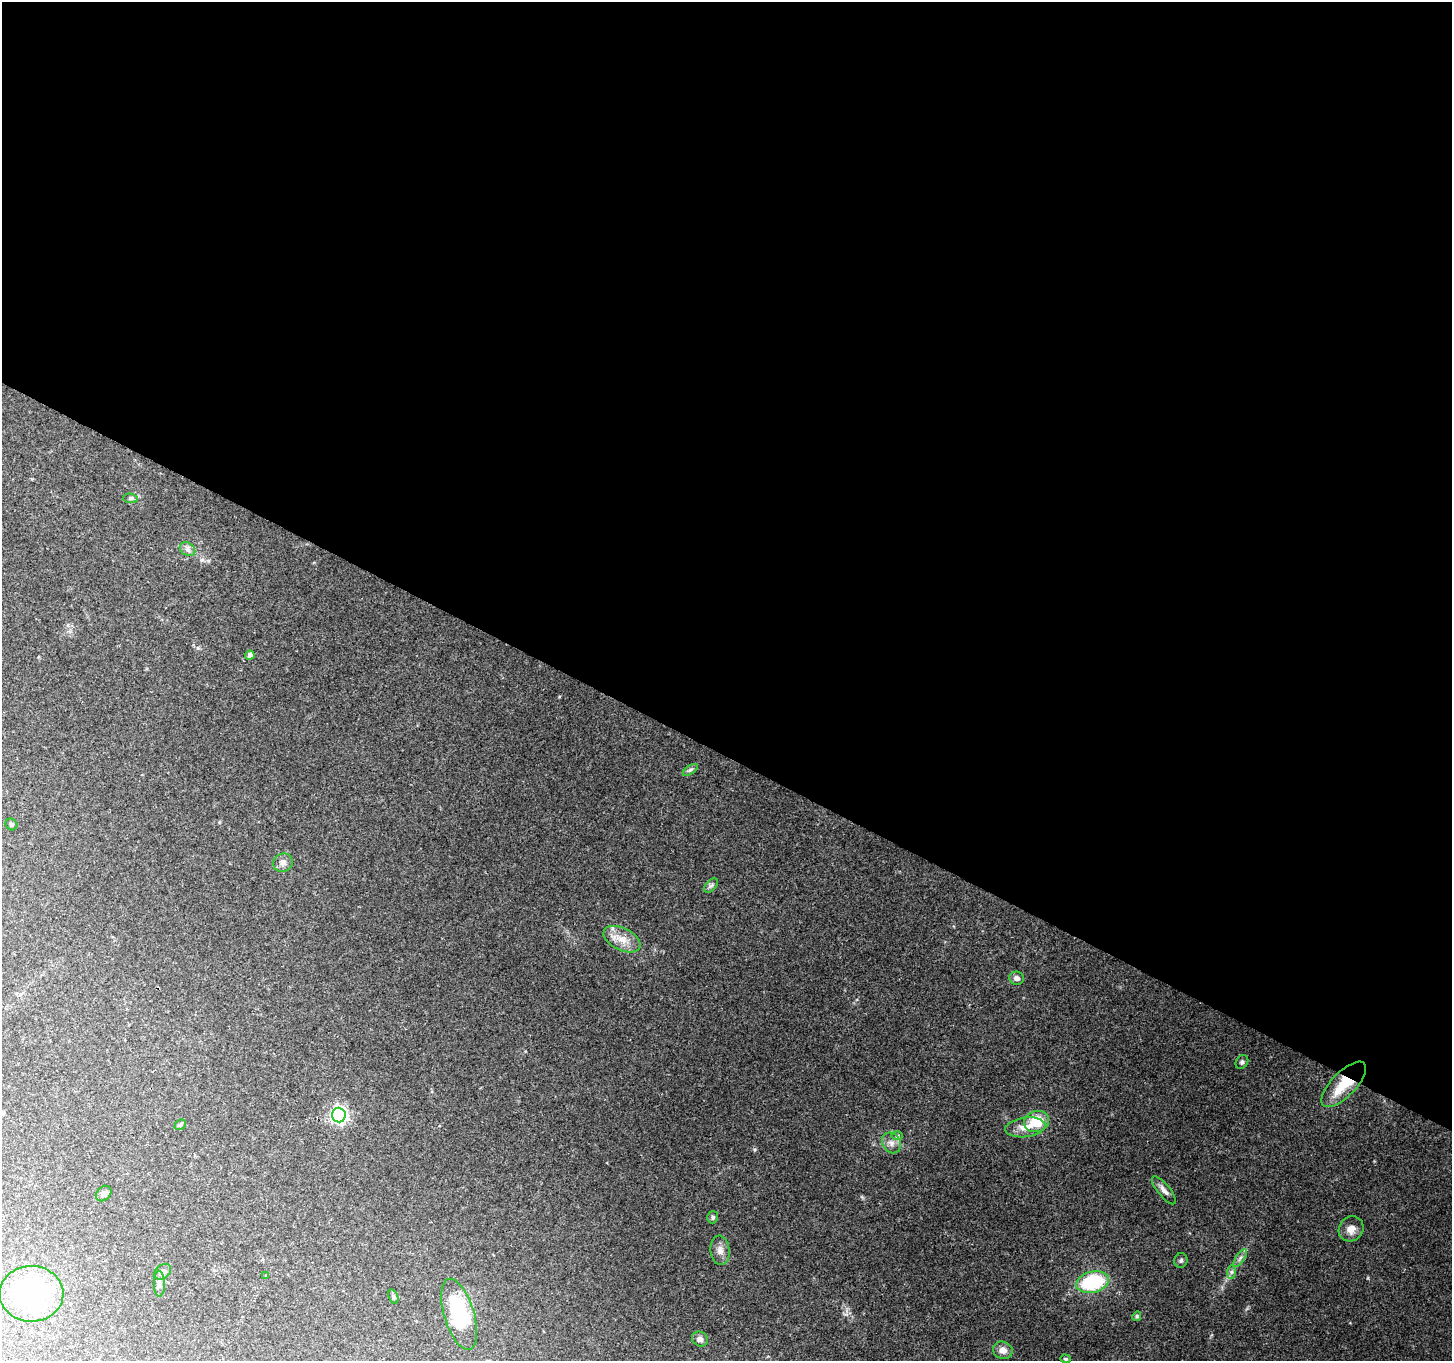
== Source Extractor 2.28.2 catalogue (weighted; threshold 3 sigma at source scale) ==
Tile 3 of 4 x 4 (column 3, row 1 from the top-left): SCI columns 2901-4350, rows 4274-5632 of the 5807 x 5895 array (HDU 1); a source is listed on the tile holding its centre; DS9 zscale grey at full resolution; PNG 1454 x 1363 px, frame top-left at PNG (2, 2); each listed source drawn as its Kron ellipse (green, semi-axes under 4 px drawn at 4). Shown black and unused: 56% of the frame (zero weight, under 2 of 3 exposures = <1% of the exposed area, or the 3 px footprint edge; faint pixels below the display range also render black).
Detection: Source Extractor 2.28.2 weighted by HDU 2 'WHT'; one run over the whole footprint, this tile lists its part. Background 0.208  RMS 0.0087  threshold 0.0392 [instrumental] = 3 sigma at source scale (4.5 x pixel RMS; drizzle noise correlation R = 1.50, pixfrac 1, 0.0396/0.0396 arcsec/px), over >= 5 px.
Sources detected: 36; all 36 listed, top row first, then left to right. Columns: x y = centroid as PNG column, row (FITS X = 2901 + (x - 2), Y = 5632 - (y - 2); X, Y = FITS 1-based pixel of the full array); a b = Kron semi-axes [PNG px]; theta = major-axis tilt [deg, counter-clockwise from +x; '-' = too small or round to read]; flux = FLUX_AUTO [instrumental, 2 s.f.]
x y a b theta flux
130 498 7 5 -5 1.7
188 549 8 6 -35 2.9
250 655 4 4 - 3.7
690 770 8 4 35 1.8
11 824 6 5 - 1.6
283 863 10 9 - 4.1
711 886 8 5 44 1.9
622 939 20 11 -26 12
1017 978 7 6 - 3.2
1242 1062 7 5 53 2
1344 1084 29 12 46 30
339 1115 7 7 - 230
1036 1121 13 10 19 23
180 1125 6 4 41 1.3
1025 1127 20 10 7 10
897 1135 5 3 - 1.5
891 1143 11 9 -58 5.2
1164 1190 17 6 -51 4.8
104 1194 9 6 44 2.5
713 1217 6 5 - 1.5
1351 1229 13 12 - 7.7
720 1250 15 9 -84 5.6
1240 1258 10 4 57 2.8
1181 1261 7 6 - 2.1
163 1272 9 7 40 3.5
1231 1272 7 4 90 1.9
266 1275 4 3 - 0.79
1092 1282 17 10 13 63
159 1284 13 5 -88 3.2
31 1294 32 28 -1 110
393 1297 7 4 -71 1.4
459 1314 37 15 -73 70
1137 1316 5 4 - 1.6
700 1339 8 7 - 3.7
1003 1350 10 8 -22 5.9
1065 1359 5 4 - 1.2
Overlapping masked pixels (flux is a lower limit): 1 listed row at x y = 1344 1084
Unlisted compact peaks at least as high as the median listed source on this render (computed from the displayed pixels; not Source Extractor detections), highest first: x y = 1368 1278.